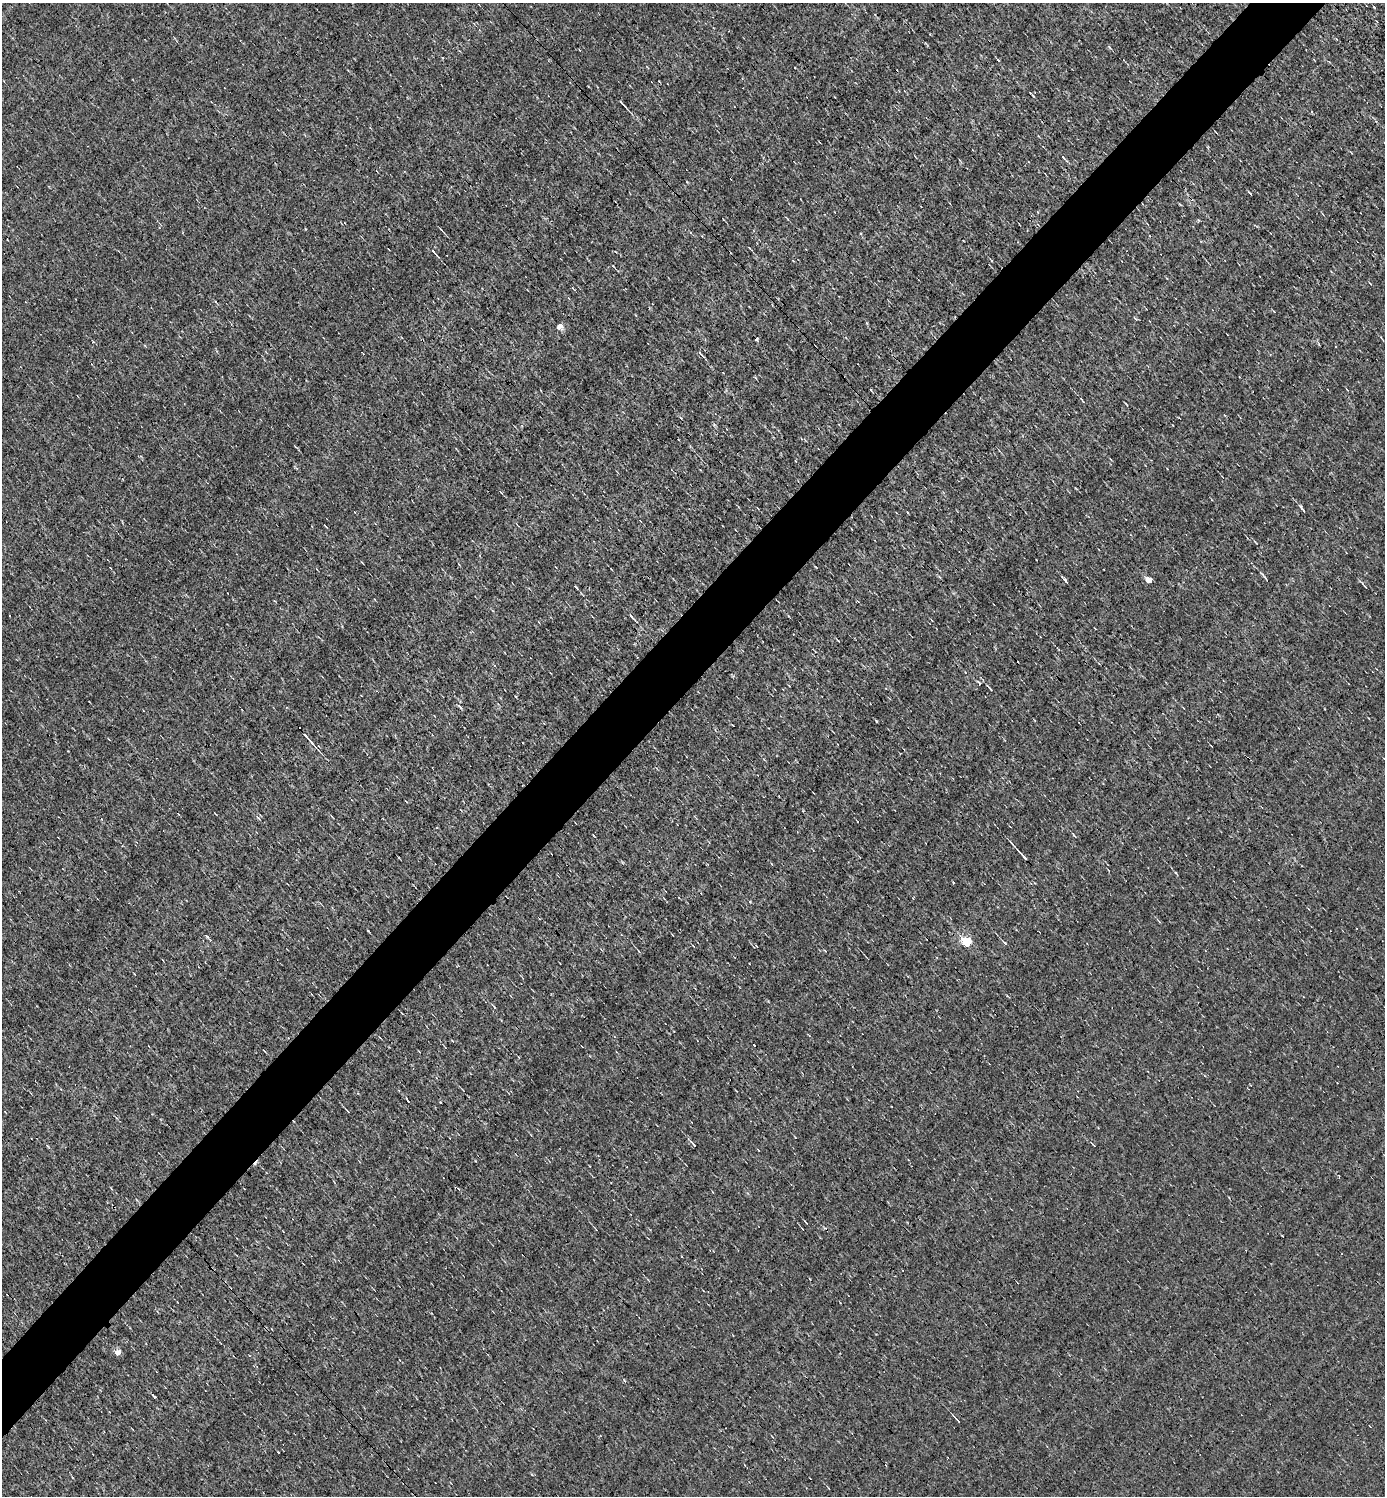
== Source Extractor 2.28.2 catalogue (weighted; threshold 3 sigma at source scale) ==
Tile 10 of 4 x 4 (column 2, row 3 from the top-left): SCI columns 1677-3059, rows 1495-2988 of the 5976 x 5976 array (HDU 1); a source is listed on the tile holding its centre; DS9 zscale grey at full resolution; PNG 1387 x 1498 px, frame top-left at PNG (2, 3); no overlay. Shown black and unused: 5% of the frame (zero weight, under 3 of 4 exposures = <1% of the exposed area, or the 3 px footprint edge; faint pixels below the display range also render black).
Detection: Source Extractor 2.28.2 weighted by HDU 2 'WHT'; one run over the whole footprint, this tile lists its part. Background 0.0079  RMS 0.058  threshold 0.261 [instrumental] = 3 sigma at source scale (4.5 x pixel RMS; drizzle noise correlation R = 1.50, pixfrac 1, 0.05/0.05 arcsec/px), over >= 5 px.
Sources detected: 42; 8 cosmic-ray / hot-pixel residue — not listed; the other 34 listed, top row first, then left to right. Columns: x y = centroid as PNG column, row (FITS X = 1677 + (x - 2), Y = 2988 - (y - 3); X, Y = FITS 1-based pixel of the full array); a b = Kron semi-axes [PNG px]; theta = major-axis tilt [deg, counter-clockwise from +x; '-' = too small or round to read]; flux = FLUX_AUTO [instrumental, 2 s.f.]
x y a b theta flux
1374 7 4 3 - 4.5
1336 39 4 3 - 4
1109 47 7 3 -46 7.7
623 104 12 2 -48 14
1063 157 4 3 - 12
702 236 3 2 - 5.9
433 252 8 3 -46 16
559 326 5 5 - 47
700 353 8 3 -49 9.2
1082 401 7 2 -54 5.5
501 492 6 2 -45 5.2
1302 509 11 3 -52 14
1265 578 9 2 -51 8.8
1065 580 9 2 -61 8.3
1149 580 5 5 - 61
1364 586 11 2 -48 7.9
577 588 4 3 - 7
632 617 11 3 -49 11
980 684 3 3 - 22
990 689 9 2 -54 7.2
308 739 21 3 -48 32
858 821 3 3 - 13
1074 836 6 2 -49 7.3
1023 855 17 3 -48 29
1176 873 6 3 -53 5.8
954 883 3 2 - 7.6
19 891 3 2 - 3.4
966 942 6 5 - 370
1004 943 6 4 -44 8
754 1046 3 2 - 9.7
693 1144 12 3 -48 12
118 1353 6 5 - 49
154 1397 4 3 - 14
957 1420 10 2 -50 10
Unlisted compact peaks at least as high as the median listed source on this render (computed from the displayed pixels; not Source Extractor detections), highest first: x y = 207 937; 624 1380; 475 1161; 750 902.